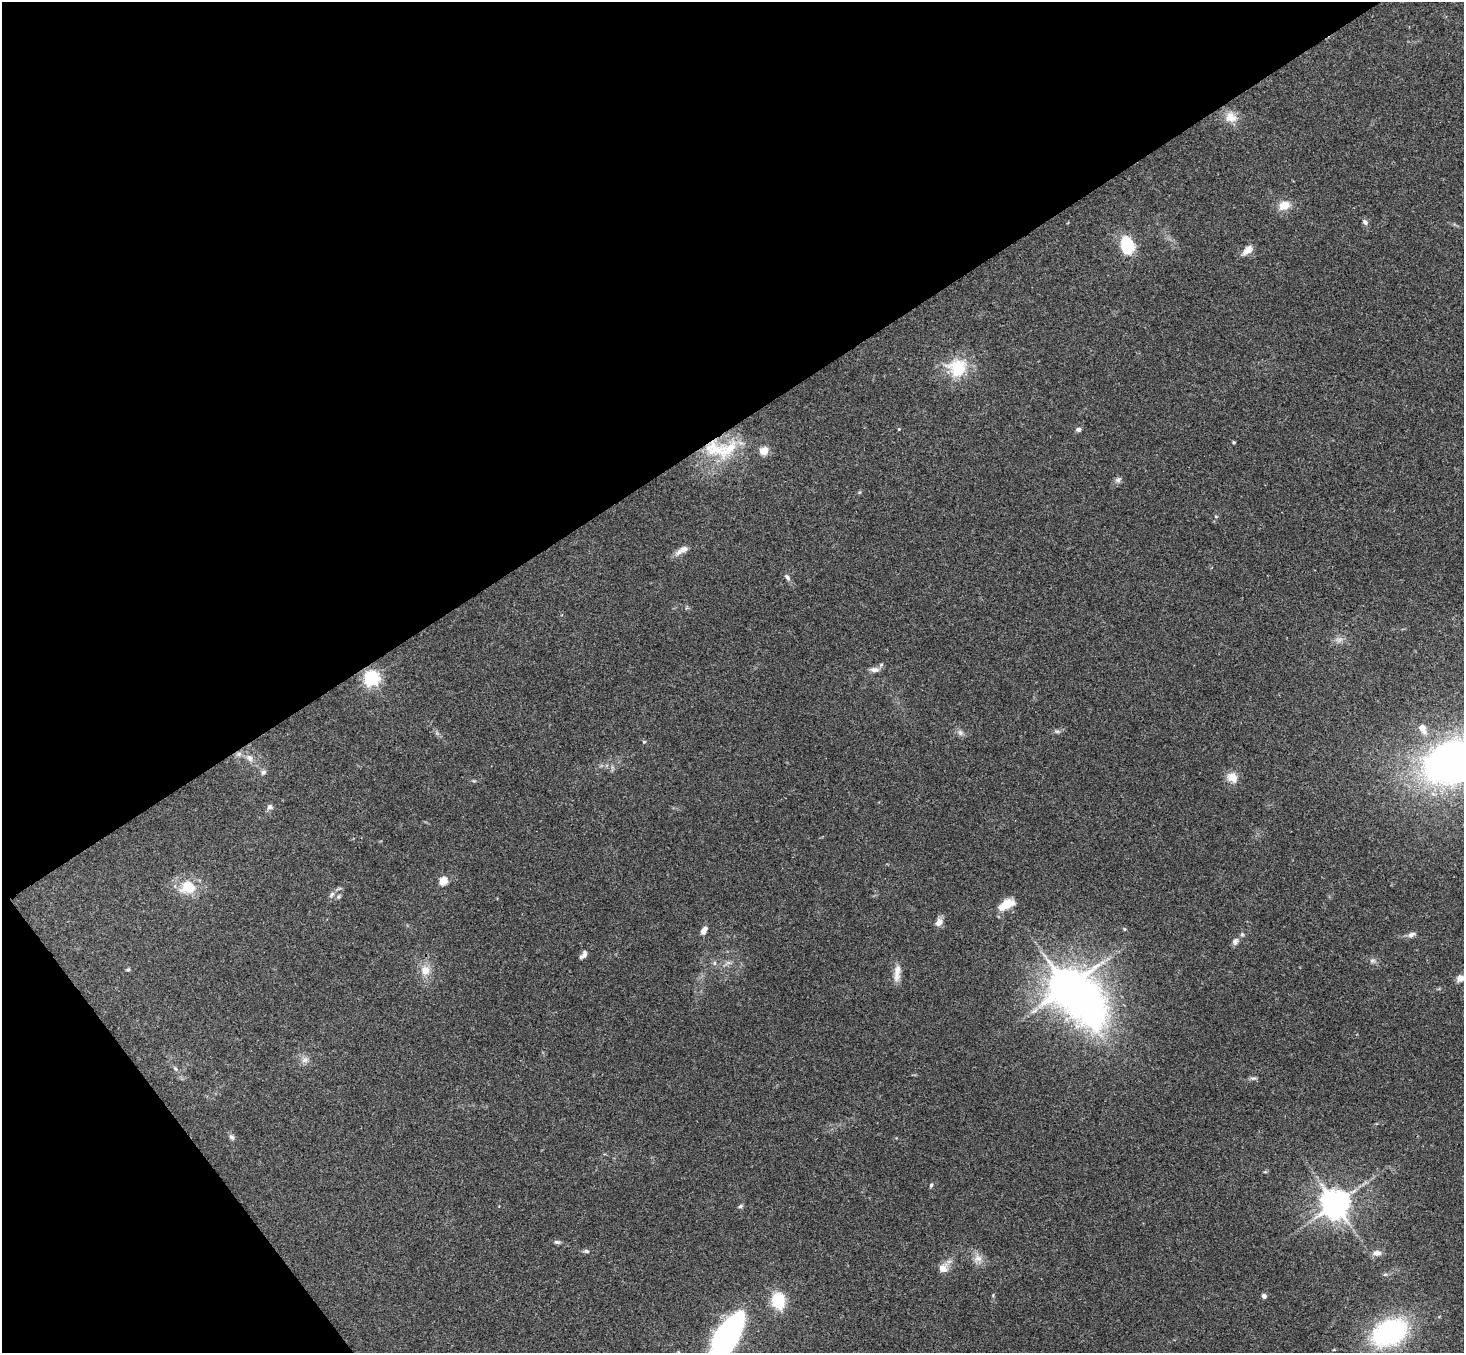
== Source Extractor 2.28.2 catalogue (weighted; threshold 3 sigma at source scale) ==
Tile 5 of 4 x 4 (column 1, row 2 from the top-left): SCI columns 54-1515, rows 3034-4384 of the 5950 x 5930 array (HDU 1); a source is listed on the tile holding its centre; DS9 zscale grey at full resolution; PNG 1466 x 1355 px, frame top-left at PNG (2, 2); no overlay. Shown black and unused: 36% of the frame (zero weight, under 3 of 4 exposures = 6% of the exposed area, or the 3 px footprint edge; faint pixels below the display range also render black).
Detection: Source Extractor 2.28.2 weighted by HDU 2 'WHT'; one run over the whole footprint, this tile lists its part. Background 0.153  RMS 0.0072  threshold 0.0324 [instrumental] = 3 sigma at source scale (4.5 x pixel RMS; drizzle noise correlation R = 1.50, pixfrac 1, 0.05/0.05 arcsec/px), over >= 5 px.
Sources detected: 63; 1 inside a brighter object's white glare — not listed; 2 inside a brighter listed object's ellipse — not listed separately; the other 60 listed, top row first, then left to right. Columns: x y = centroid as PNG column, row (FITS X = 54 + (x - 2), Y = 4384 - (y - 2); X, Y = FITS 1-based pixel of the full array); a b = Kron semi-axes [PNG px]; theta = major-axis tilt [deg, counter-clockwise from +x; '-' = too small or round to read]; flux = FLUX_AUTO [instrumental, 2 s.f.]
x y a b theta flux
1231 117 17 14 -21 9.1
1284 205 14 11 20 8.7
1365 222 8 6 -46 2.1
1127 245 11 8 -74 50
1247 250 16 9 40 5.9
957 368 27 26 - 28
899 429 4 3 - 0.63
1078 429 6 5 - 2.1
1234 442 4 3 - 0.91
717 450 42 21 -20 37
764 451 9 9 - 7.1
1118 480 9 7 38 2.1
1216 516 5 3 - 0.67
682 550 21 8 29 5.1
787 577 10 6 -56 2.2
1339 640 10 6 0 3.1
875 670 13 7 0 3.6
371 678 6 6 - 220
1422 728 7 5 -62 10
1057 731 8 4 -8 1.5
960 733 9 6 -49 2.5
644 742 5 3 - 0.67
249 758 12 8 -54 4.2
1453 761 66 43 24 320
263 772 8 6 34 1.9
1232 777 14 11 -36 7.6
270 807 8 7 - 2.4
443 881 5 5 - 29
188 887 23 19 4 18
332 894 10 5 49 2.2
338 897 6 5 - 1.2
1006 905 19 10 34 12
939 922 11 8 52 4.2
1125 929 6 4 -89 0.8
704 930 10 6 57 3.5
1411 935 10 7 32 2.9
1235 941 10 7 60 3
583 955 11 5 49 3
1372 961 9 5 6 2
128 970 6 4 1 0.92
425 970 12 11 - 8.3
897 973 24 8 84 6.8
1461 978 8 7 - 5.9
1067 987 10 9 - 2000
305 1060 9 8 - 3.3
175 1069 7 4 -45 1.3
1253 1078 8 4 0 1.5
232 1137 9 6 -52 2
931 1185 6 4 73 1.1
1335 1204 8 8 - 1200
740 1206 7 5 28 1.3
557 1242 9 5 -8 1.6
586 1251 7 5 -10 1.5
1376 1253 12 6 -2 3.5
978 1258 12 10 -2 5.4
943 1268 11 11 - 5.8
1264 1296 5 5 - 2.6
778 1300 18 13 -80 25
1389 1332 37 25 28 110
727 1337 61 21 61 190
Overlapping masked pixels (flux is a lower limit): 1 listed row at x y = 717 450
Isophote crosses this tile's border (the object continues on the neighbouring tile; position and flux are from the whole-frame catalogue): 3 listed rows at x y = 1453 761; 1461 978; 727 1337